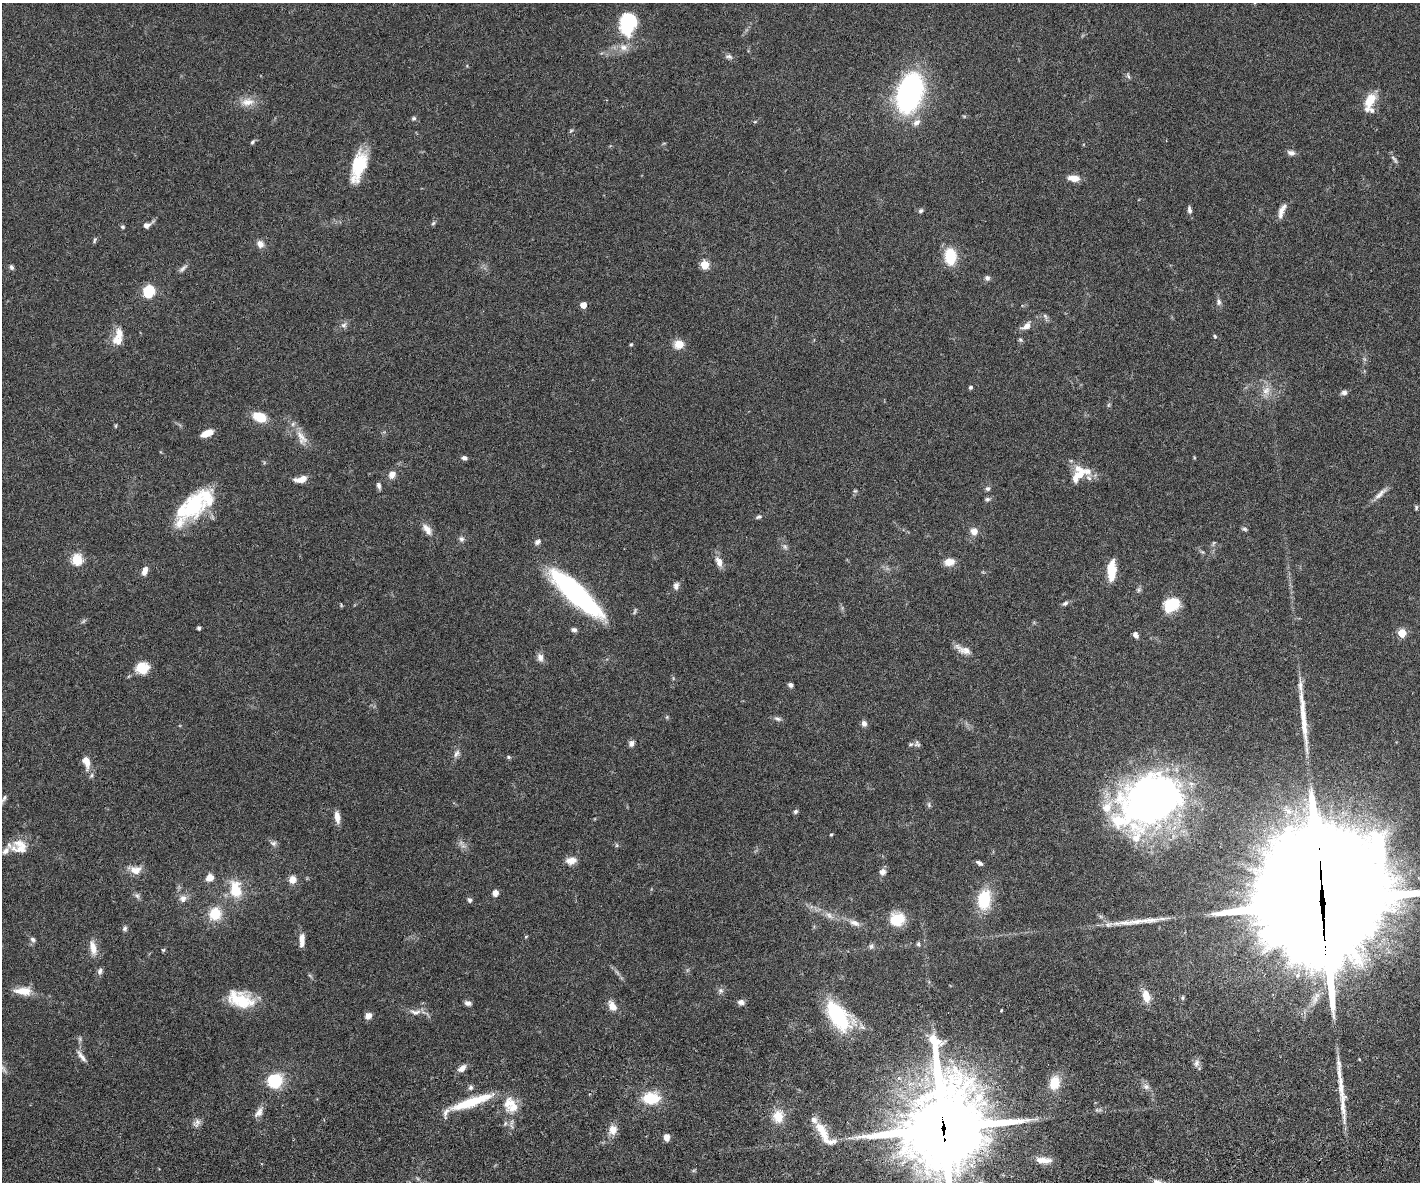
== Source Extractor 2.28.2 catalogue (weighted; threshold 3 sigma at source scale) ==
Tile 5 of 3 x 4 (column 2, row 2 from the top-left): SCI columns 1576-2993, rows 2417-3596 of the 4677 x 4892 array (HDU 1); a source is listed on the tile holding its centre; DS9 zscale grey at full resolution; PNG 1422 x 1184 px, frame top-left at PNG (2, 3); no overlay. Shown black and unused: <1% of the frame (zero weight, under 3 of 6 exposures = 5% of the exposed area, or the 3 px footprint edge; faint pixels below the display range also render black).
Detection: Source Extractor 2.28.2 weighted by HDU 2 'WHT'; one run over the whole footprint, this tile lists its part. Background 0.0471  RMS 0.0026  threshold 0.0107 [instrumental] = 3 sigma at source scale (4.09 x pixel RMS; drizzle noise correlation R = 1.36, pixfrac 0.8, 0.05/0.05 arcsec/px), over >= 5 px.
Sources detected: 186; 1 too faint to see at this stretch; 1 inside a brighter object's white glare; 2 long thin detections or spike segments (spike, bleed or trail) — not listed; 22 inside a brighter listed object's ellipse — not listed separately; the other 160 listed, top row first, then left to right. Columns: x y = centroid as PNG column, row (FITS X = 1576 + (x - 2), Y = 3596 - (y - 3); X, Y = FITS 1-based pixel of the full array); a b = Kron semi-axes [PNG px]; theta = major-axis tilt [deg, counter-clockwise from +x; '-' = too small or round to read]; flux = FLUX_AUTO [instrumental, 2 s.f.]
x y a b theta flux
628 25 16 14 81 16
623 47 11 9 -19 1.8
729 56 11 6 -9 0.79
1128 76 10 4 -64 0.45
909 93 26 16 74 68
1370 100 19 11 59 4.3
247 102 21 10 6 3
414 118 6 5 - 0.46
755 122 6 3 2 0.26
916 122 11 7 40 1.3
571 131 6 4 30 0.33
252 142 7 4 49 0.42
1291 153 10 7 -12 0.95
1394 159 15 4 -48 0.6
358 166 34 14 74 10
1074 178 12 6 -7 2.7
1189 210 10 5 -82 0.79
921 211 7 5 45 0.51
1282 211 18 7 69 1.8
433 223 6 5 - 0.4
147 225 12 6 29 1.2
122 227 6 5 - 0.37
94 240 8 4 67 0.4
260 244 10 8 -59 1.4
950 256 11 7 -86 13
705 265 5 5 - 11
11 267 7 5 -61 0.57
183 268 13 5 40 0.79
987 278 7 6 - 0.64
149 291 11 10 - 7.7
1219 302 9 6 84 0.74
583 305 4 4 - 3.3
1045 316 8 5 -59 0.59
344 325 8 7 - 0.87
1026 326 15 8 34 1.6
1215 336 5 4 - 0.31
1020 340 6 5 - 0.39
118 341 12 11 - 2.7
631 344 4 4 - 0.3
678 344 11 10 - 2.7
1364 359 7 4 -71 0.44
970 387 4 4 - 0.5
1266 391 14 10 60 2.2
1344 392 7 6 - 0.82
1108 405 7 4 89 0.36
260 417 11 7 -23 7.6
116 426 6 4 89 0.26
207 433 13 6 23 2.7
301 437 24 11 -62 3.1
464 458 6 5 - 0.7
392 474 9 7 55 1.8
1080 475 11 9 51 3.2
302 479 9 6 22 2.4
379 486 9 5 -74 0.71
988 488 7 6 - 0.63
855 491 5 5 - 0.34
1380 494 23 6 43 1.7
987 499 7 5 3 0.55
193 505 41 22 56 17
1416 507 6 4 88 0.38
759 517 9 5 20 0.54
427 529 17 8 -55 1.9
1245 529 7 4 -27 0.44
974 531 8 8 - 1.9
461 539 7 6 - 0.72
537 542 8 7 - 0.79
785 547 8 6 -73 0.69
1202 552 6 5 - 0.37
77 559 5 5 - 21
719 562 15 8 -67 1.9
949 562 11 8 8 2.6
145 571 9 5 73 1.8
1111 571 21 8 88 5.7
676 586 10 7 85 0.95
1139 590 8 5 71 0.52
575 593 61 16 -42 45
1065 603 8 5 27 0.58
1171 605 14 11 28 9.4
199 628 4 4 - 0.49
574 630 7 6 - 0.68
1402 633 5 5 - 9.3
1135 635 8 6 -57 0.85
965 651 19 10 -14 2.1
540 657 11 8 -76 1.3
143 669 17 11 28 3.8
790 685 6 5 - 0.68
777 719 10 6 -23 0.73
864 723 7 7 - 0.99
631 743 7 6 - 0.99
917 744 9 8 - 0.75
456 754 12 6 61 1
508 757 6 5 - 0.37
86 762 17 9 -76 2.8
4 798 17 5 52 0.94
1151 801 68 46 34 130
929 805 7 5 -78 0.48
795 811 6 5 - 0.53
337 817 14 6 -82 2
831 834 4 3 - 0.3
273 843 9 7 -16 0.79
617 845 6 4 -89 0.34
21 848 23 14 17 3.7
571 860 11 8 12 2.3
979 863 8 4 -30 0.74
135 870 15 10 0 2.5
882 872 8 7 - 1.2
210 878 9 7 42 2
292 880 9 8 - 2
235 889 22 14 -78 6.7
495 893 7 6 - 1.3
137 896 7 6 - 0.65
183 898 10 9 - 1.4
984 899 25 16 82 8.9
469 900 7 6 - 0.52
1323 903 72 35 -88 14000
215 914 12 12 - 6.3
829 915 13 7 -35 1.5
897 919 17 15 16 5.3
1149 920 50 6 6 4.5
854 923 16 8 -20 1.8
125 929 7 6 - 0.55
33 939 8 6 -33 0.65
302 939 15 6 -89 1.9
918 944 6 5 - 0.41
871 946 8 7 - 0.64
93 948 20 8 -78 2.4
163 950 5 4 - 0.32
100 971 9 6 62 0.81
23 991 22 9 -2 3.7
721 991 7 7 - 0.76
1146 996 13 8 -75 3.6
1182 998 7 4 84 0.43
241 999 30 17 -19 9.3
741 1002 8 7 - 0.97
468 1003 8 5 -17 0.84
612 1006 13 8 -60 2.3
415 1012 18 8 -6 1.9
368 1016 7 6 - 1.6
838 1016 38 19 -58 17
81 1056 19 6 -55 1.4
1196 1063 11 6 62 0.97
3 1068 18 6 -55 1.3
462 1068 11 7 42 1.6
275 1081 7 7 - 22
1054 1083 15 10 78 5
471 1087 7 5 46 0.63
1146 1087 9 8 - 1
651 1098 18 12 0 7.6
471 1102 50 9 19 11
509 1103 20 15 57 4.1
1098 1110 10 4 0 0.53
259 1112 16 8 53 1.5
778 1116 15 12 -86 4.2
197 1123 13 6 77 1.1
943 1128 32 27 85 2700
613 1130 12 10 79 2.2
822 1131 32 9 -62 5.3
667 1137 7 6 - 1.7
1045 1160 15 9 -13 2.1
1158 1182 11 7 -19 1.4
Overlapping masked pixels (flux is a lower limit): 2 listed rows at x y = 1323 903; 943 1128
Isophote crosses this tile's border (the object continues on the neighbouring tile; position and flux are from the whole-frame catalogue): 5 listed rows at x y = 4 798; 1323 903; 3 1068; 943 1128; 1158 1182